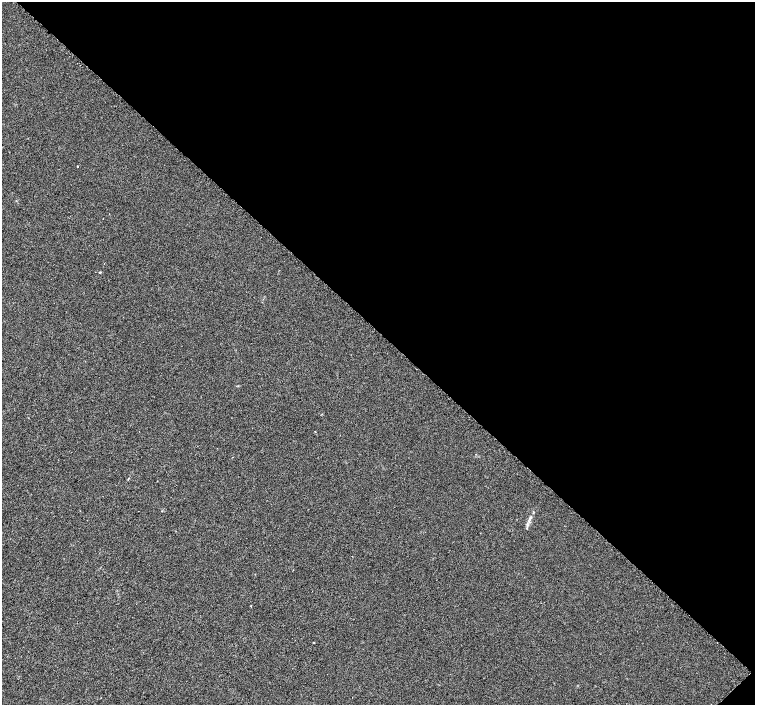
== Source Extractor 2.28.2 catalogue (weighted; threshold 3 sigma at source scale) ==
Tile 8 of 4 x 4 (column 4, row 2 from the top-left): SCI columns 4572-6077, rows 3019-4424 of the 6096 x 6087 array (HDU 1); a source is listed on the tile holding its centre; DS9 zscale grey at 2 x 2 block average (1 PNG px = mean of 2 x 2 image px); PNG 757 x 707 px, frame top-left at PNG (2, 2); no overlay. Shown black and unused: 47% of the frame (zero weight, under 2 of 3 exposures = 2% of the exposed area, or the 3 px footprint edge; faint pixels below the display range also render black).
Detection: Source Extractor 2.28.2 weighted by HDU 2 'WHT'; one run over the whole footprint, this tile lists its part. Background 0.00785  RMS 0.0056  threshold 0.0252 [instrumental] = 3 sigma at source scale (4.5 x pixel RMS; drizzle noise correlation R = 1.50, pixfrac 1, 0.0396/0.0396 arcsec/px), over >= 5 px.
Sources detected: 3; all 3 listed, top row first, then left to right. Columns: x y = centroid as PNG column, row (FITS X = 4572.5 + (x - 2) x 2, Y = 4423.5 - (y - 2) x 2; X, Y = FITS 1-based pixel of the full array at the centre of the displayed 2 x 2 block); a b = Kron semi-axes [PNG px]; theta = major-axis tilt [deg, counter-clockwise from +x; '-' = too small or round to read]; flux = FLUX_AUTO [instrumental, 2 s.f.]
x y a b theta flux
77 166 2 2 - 1.2
100 272 3 2 - 0.65
530 518 5 4 - 2.5